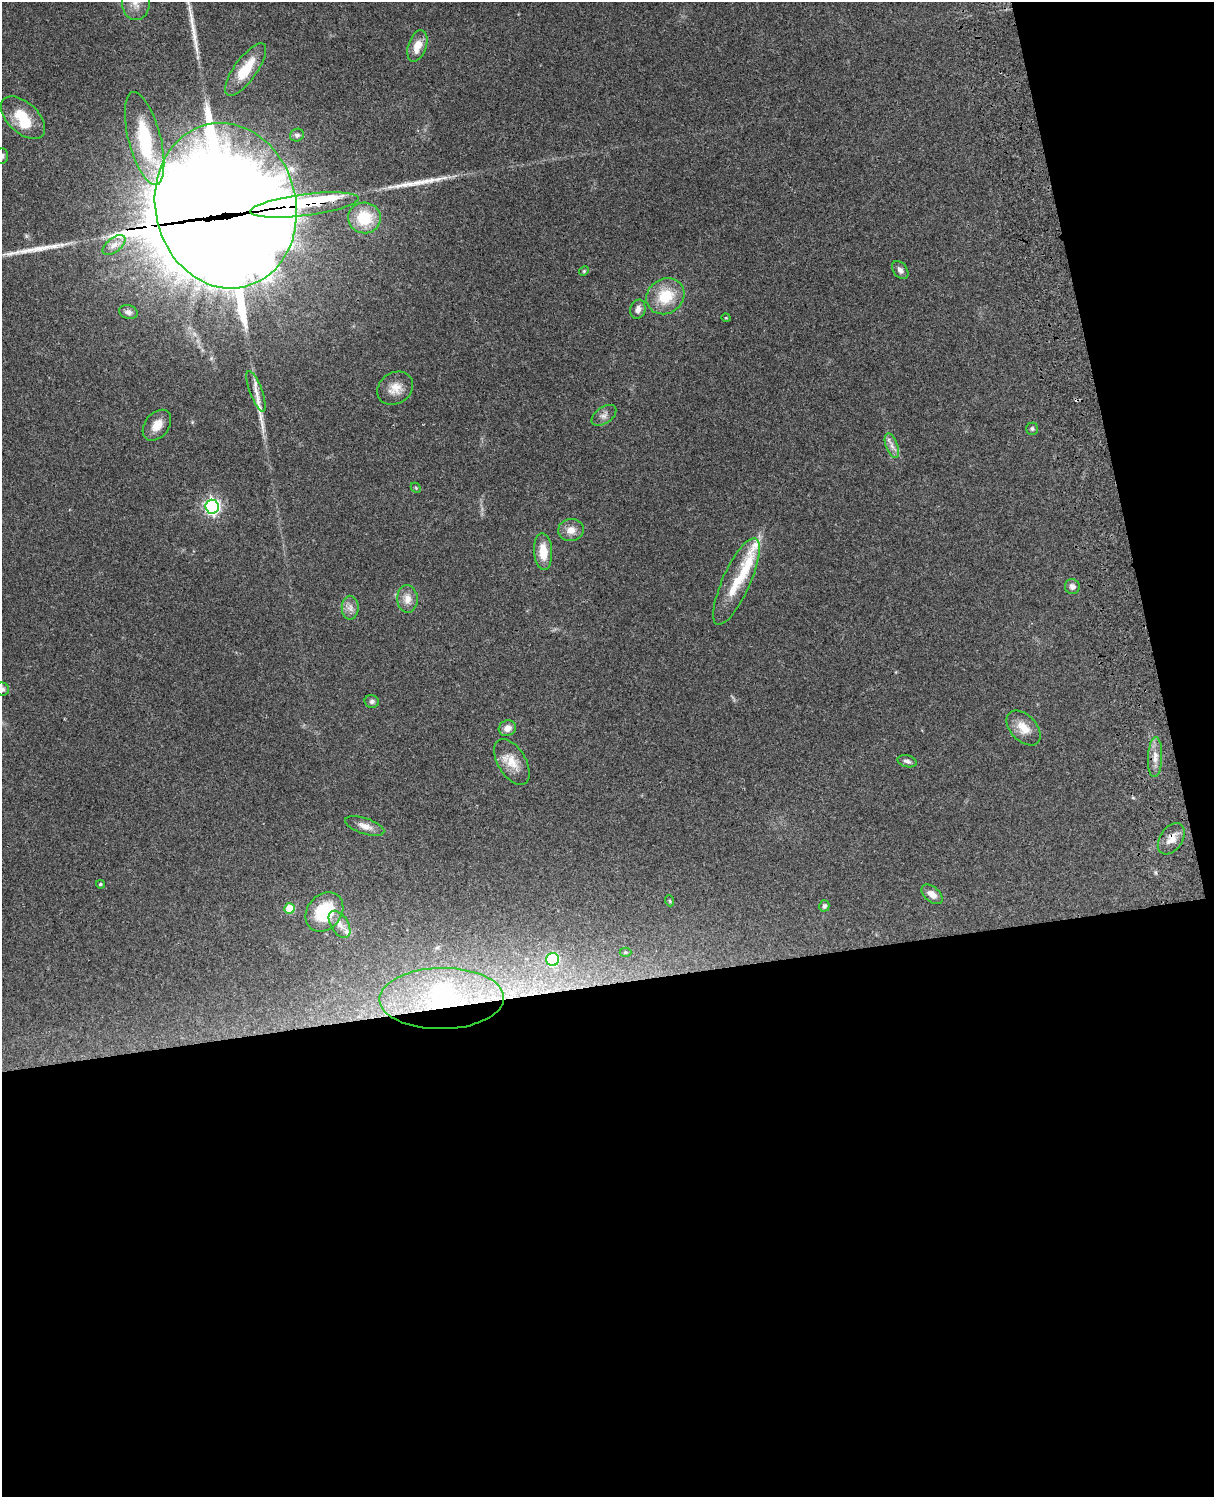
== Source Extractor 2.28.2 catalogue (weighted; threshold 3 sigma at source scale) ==
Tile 12 of 4 x 3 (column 4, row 3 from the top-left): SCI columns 3754-4965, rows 164-1658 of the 5085 x 4925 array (HDU 1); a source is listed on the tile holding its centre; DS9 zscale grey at full resolution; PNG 1216 x 1499 px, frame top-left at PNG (2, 2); each listed source drawn as its Kron ellipse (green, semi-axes under 4 px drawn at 4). Shown black and unused: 40% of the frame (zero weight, under 3 of 4 exposures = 6% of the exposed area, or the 3 px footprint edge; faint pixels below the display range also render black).
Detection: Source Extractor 2.28.2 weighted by HDU 2 'WHT'; one run over the whole footprint, this tile lists its part. Background 0.219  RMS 0.0084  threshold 0.0378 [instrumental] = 3 sigma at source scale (4.5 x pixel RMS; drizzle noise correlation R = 1.50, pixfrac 1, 0.05/0.05 arcsec/px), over >= 5 px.
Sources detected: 67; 7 inside a brighter object's white glare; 1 cosmic-ray / hot-pixel residue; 4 long thin detections or spike segments (spike, bleed or trail) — neither listed nor drawn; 5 inside a brighter listed object's ellipse — not listed separately; the other 50 listed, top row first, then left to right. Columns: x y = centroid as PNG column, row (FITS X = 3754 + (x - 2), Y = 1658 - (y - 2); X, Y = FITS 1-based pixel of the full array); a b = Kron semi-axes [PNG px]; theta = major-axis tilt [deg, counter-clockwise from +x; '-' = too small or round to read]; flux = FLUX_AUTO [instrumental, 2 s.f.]
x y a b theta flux
136 2 18 14 87 10
417 46 16 9 71 12
246 69 31 11 54 24
23 118 27 15 -43 24
297 135 7 6 - 2.2
145 138 48 16 -76 56
2 156 8 6 89 2.6
304 205 54 10 7 2100
226 206 83 70 -76 16000
364 218 16 15 - 31
114 245 13 7 38 5.1
900 270 10 6 -53 3.5
584 271 5 4 - 0.93
665 296 20 17 34 28
638 309 10 7 74 4.5
128 312 9 7 -16 3.1
726 318 5 3 - 0.64
395 388 19 15 35 11
256 391 22 6 -70 7.5
604 415 14 8 34 4.3
157 425 17 12 51 9.4
1032 429 6 6 - 1.6
892 446 13 6 -69 4.6
416 488 6 4 -46 0.98
212 507 7 6 - 260
571 530 13 11 7 7.7
543 552 18 9 -86 14
736 581 47 14 66 29
1072 587 7 7 - 3.6
407 599 14 10 -87 7.8
350 608 12 8 -90 5.1
2 689 7 6 - 3.2
372 701 7 6 - 2.3
507 728 9 7 25 6.5
1024 728 21 13 -46 12
1155 757 20 7 87 7.4
907 761 10 6 -15 3
512 762 25 14 -59 15
365 826 20 8 -18 7.1
1171 839 17 11 55 8.4
100 884 4 3 - 1.2
932 894 12 7 -41 6.3
670 901 5 3 - 0.79
824 906 6 5 - 2.1
290 908 5 5 - 19
324 912 21 17 50 39
339 924 15 8 -58 6.6
625 952 6 4 1 1.2
553 959 6 6 - 72
442 999 62 30 1 130
Overlapping masked pixels (flux is a lower limit): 4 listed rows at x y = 304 205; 226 206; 1171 839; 442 999
Isophote crosses this tile's border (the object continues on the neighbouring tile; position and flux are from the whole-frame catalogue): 4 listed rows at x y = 136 2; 2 156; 226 206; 2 689